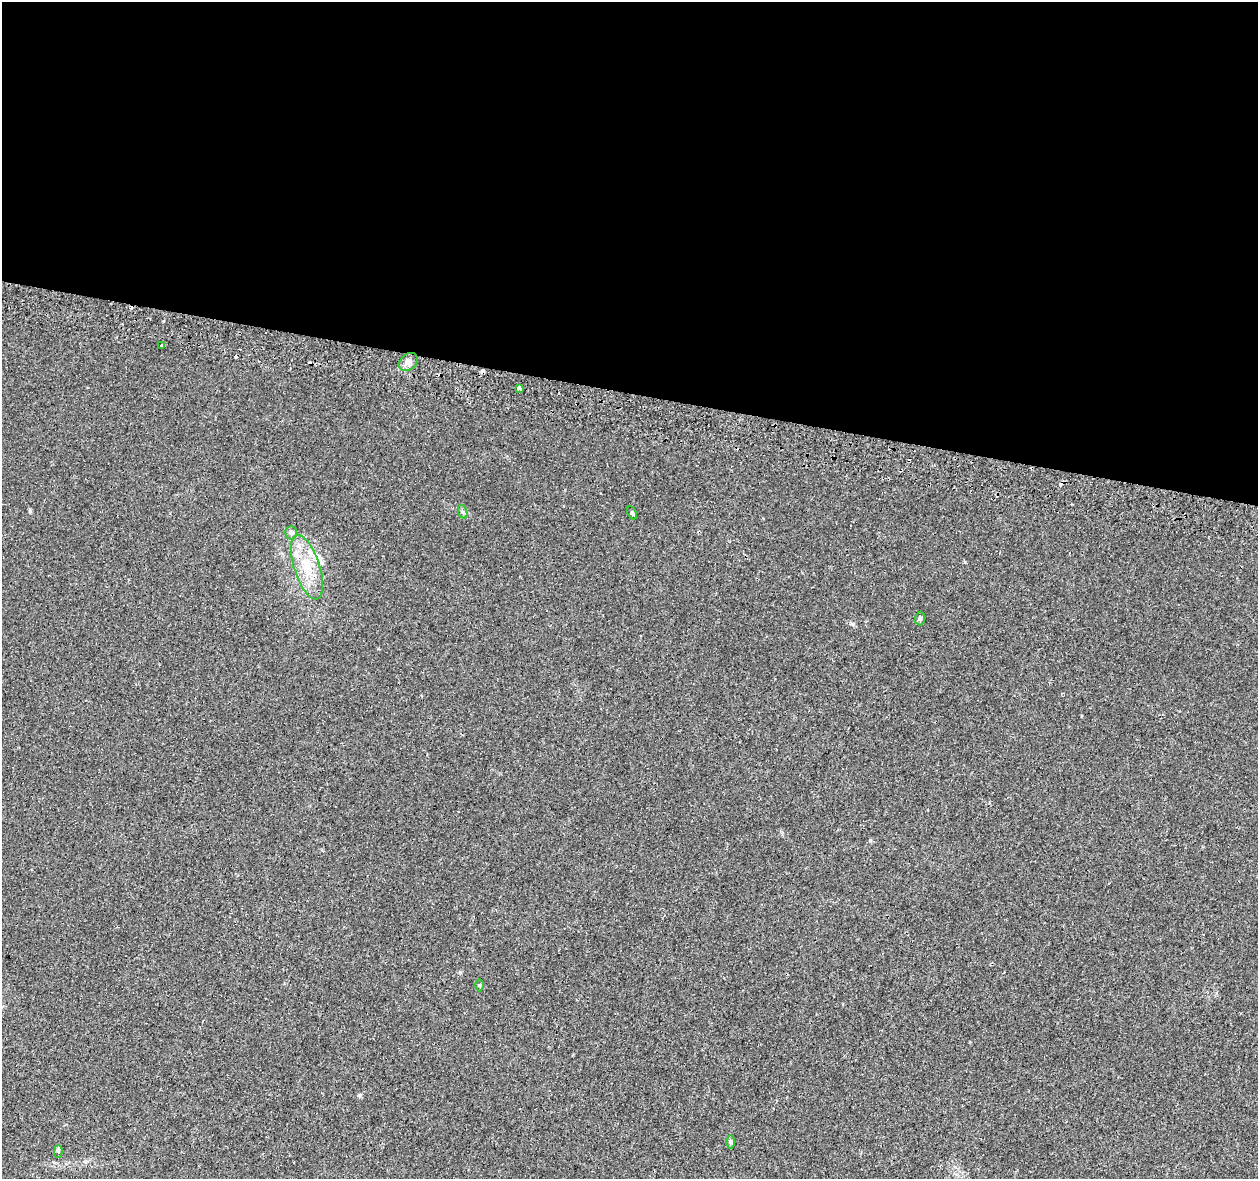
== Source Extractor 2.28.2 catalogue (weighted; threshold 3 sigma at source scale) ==
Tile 3 of 4 x 4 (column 3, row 1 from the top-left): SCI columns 2573-3828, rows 3873-5049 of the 5135 x 5332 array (HDU 1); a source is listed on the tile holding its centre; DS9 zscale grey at full resolution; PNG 1260 x 1181 px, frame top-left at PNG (2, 2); each listed source drawn as its Kron ellipse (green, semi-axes under 4 px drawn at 4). Shown black and unused: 33% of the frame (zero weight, under 2 of 3 exposures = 4% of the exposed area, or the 3 px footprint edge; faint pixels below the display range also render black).
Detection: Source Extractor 2.28.2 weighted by HDU 2 'WHT'; one run over the whole footprint, this tile lists its part. Background 0.0306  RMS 0.0051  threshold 0.0229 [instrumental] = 3 sigma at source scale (4.5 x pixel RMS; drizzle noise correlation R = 1.50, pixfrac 1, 0.0396/0.0396 arcsec/px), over >= 5 px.
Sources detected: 17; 5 cosmic-ray / hot-pixel residue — neither listed nor drawn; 1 inside a brighter listed object's ellipse — not listed separately; the other 11 listed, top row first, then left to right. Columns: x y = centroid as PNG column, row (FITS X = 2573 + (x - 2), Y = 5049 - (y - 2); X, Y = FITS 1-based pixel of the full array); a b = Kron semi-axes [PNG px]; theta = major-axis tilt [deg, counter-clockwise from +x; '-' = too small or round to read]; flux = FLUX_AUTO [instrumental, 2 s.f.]
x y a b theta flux
161 345 3 3 - 1.2
408 362 10 8 41 2.8
519 388 4 3 - 7.2
463 512 7 4 -71 0.93
632 513 7 4 -66 0.74
291 533 7 6 - 1.1
307 567 34 12 -72 14
920 618 7 5 89 0.94
480 985 6 4 -89 0.68
731 1142 7 4 -89 0.92
58 1152 6 4 89 2.4
Unlisted compact peaks at least as high as the median listed source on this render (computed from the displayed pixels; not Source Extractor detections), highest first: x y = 359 1095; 30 511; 870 840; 853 624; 460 972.